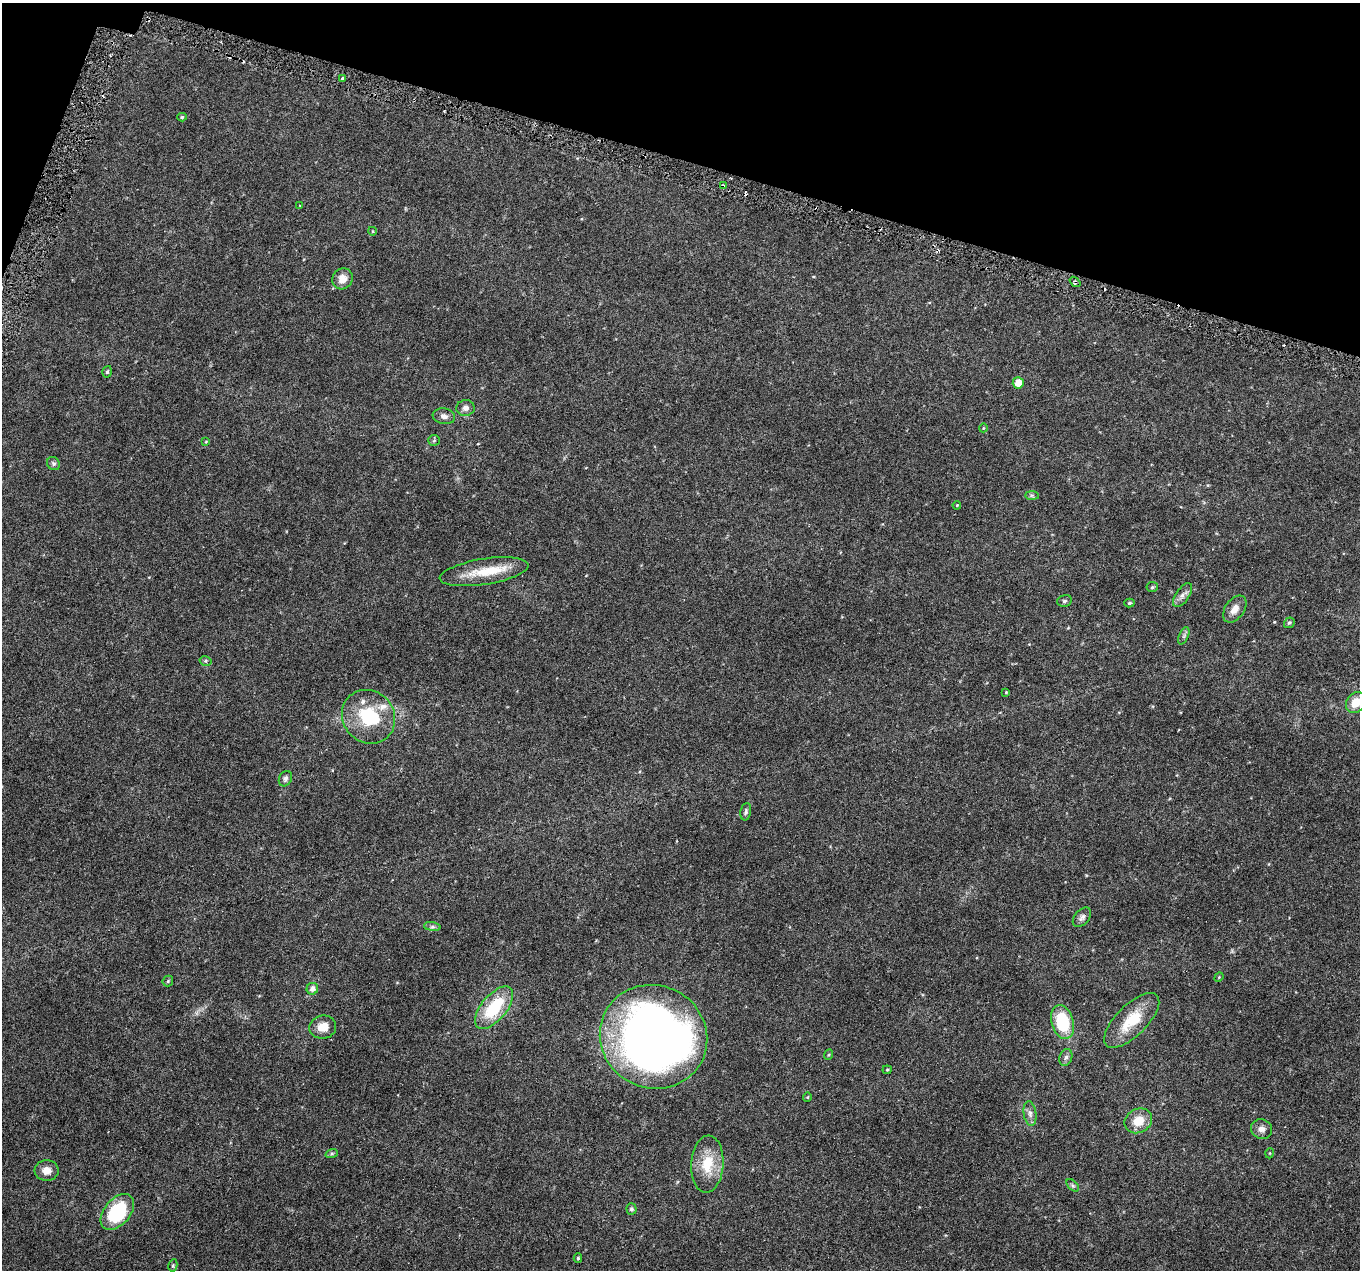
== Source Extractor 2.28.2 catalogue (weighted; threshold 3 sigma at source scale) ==
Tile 2 of 4 x 4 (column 2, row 1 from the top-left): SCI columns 1359-2716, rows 4028-5295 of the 5438 x 5586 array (HDU 1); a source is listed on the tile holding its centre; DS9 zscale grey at full resolution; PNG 1362 x 1272 px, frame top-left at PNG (2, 3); each listed source drawn as its Kron ellipse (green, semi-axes under 4 px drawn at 4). Shown black and unused: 14% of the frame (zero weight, under 3 of 6 exposures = <1% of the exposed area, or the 3 px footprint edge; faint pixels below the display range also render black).
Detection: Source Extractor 2.28.2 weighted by HDU 2 'WHT'; one run over the whole footprint, this tile lists its part. Background 0.0422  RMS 0.0024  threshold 0.00978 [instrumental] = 3 sigma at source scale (4.09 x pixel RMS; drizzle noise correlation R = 1.36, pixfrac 0.8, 0.0396/0.0396 arcsec/px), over >= 5 px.
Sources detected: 66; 1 inside a brighter object's white glare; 6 cosmic-ray / hot-pixel residue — neither listed nor drawn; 2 inside a brighter listed object's ellipse — not listed separately; the other 57 listed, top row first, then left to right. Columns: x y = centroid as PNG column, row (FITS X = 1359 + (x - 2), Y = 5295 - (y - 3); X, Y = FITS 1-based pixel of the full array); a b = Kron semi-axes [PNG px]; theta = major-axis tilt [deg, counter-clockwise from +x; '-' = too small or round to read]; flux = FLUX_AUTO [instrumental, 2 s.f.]
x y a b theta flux
342 78 4 3 - 0.28
182 117 5 4 - 0.28
723 186 4 4 - 0.3
300 206 4 3 - 0.2
372 231 4 3 - 0.16
343 279 11 9 55 2.2
1075 282 6 3 -38 0.29
107 372 6 4 72 0.34
1018 383 5 5 - 2.4
465 408 9 8 - 1
444 416 11 7 -9 1
983 428 4 3 - 0.16
434 440 6 5 - 0.32
206 442 4 4 - 0.2
53 463 7 6 - 0.46
1032 495 7 4 -1 0.38
957 505 4 3 - 0.17
484 572 45 13 9 6.8
1152 587 6 5 - 0.36
1183 595 13 6 54 1.1
1064 601 7 5 15 0.44
1129 603 5 4 - 0.34
1235 609 15 9 54 1.8
1289 623 6 5 - 0.39
1184 636 9 4 68 0.55
206 661 6 4 -14 0.37
1006 692 4 4 - 0.18
1356 702 11 9 48 3.3
368 717 28 25 -48 11
285 779 8 6 62 0.63
746 812 9 5 79 0.52
1082 917 11 7 49 0.8
432 927 8 4 -8 0.48
1219 977 5 4 - 0.19
168 981 5 5 - 0.32
312 989 6 5 - 1.1
494 1008 25 12 50 11
1132 1020 35 15 45 7.4
1062 1022 17 11 -74 11
323 1027 13 11 8 2.7
653 1037 54 51 -28 170
828 1055 5 3 - 0.21
1066 1057 9 6 71 0.64
887 1070 4 4 - 0.23
807 1097 5 4 - 0.2
1030 1113 12 6 -81 1
1138 1121 14 12 31 3.4
1262 1129 11 9 -25 1.1
332 1153 6 4 19 0.34
1270 1153 5 3 - 0.17
707 1164 28 16 87 6.4
47 1171 12 10 -3 1.8
1073 1185 7 4 -44 0.4
632 1209 5 5 - 0.5
117 1212 21 13 50 15
578 1258 5 4 - 0.32
173 1265 6 4 80 0.3
Overlapping masked pixels (flux is a lower limit): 2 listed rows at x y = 723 186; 1075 282
Isophote crosses this tile's border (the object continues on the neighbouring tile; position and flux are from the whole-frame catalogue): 1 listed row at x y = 1356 702